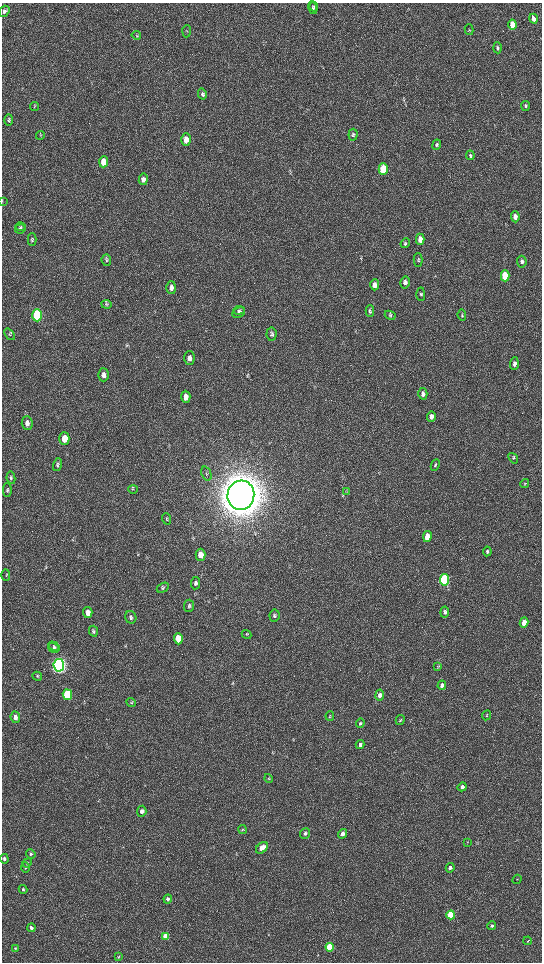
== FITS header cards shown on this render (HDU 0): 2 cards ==
NAXIS1  =                 1080 / length of data axis 1
NAXIS2  =                 1920 / length of data axis 2

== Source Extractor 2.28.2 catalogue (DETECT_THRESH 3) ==
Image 1080 x 1920 px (HDU 0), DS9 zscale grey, zoomed out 1/2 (1 PNG px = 2 x 2 image px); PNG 544 x 964 px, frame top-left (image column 1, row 1919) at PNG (2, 3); each listed source drawn as its Kron ellipse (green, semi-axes under 4 px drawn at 4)
Background 522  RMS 35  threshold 106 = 3 sigma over >= 5 px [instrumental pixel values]
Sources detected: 126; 7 cannot appear on this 1/2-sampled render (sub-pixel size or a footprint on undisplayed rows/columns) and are neither listed nor drawn; the other 119 listed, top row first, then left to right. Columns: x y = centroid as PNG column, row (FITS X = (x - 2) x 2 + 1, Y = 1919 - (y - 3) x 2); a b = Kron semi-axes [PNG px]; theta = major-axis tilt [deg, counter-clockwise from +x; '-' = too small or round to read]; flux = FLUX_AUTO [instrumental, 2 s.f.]
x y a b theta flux
314 7 5 3 - 8.5e+03
313 8 7 3 -74 1.2e+04
4 11 6 4 53 1.8e+04
533 19 5 3 - 4.7e+04
512 25 5 3 - 1.1e+05
469 30 5 2 - 4.2e+03
187 31 6 2 85 4.8e+03
136 35 5 3 - 6.1e+03
498 48 5 3 - 1.0e+04
202 94 5 4 - 1.4e+04
525 106 5 3 - 1.1e+04
35 107 5 2 - 4.2e+03
9 120 5 4 - 9.6e+03
40 135 4 2 - 5.2e+03
353 135 6 4 83 1.2e+04
186 140 6 5 - 6.4e+04
437 145 5 3 - 1.1e+04
470 155 5 4 - 1.0e+04
104 162 5 4 - 9.8e+04
383 169 6 4 -89 3.7e+05
143 179 6 4 80 3.2e+04
2 201 3 2 - 3.0e+03
515 217 5 4 - 4.5e+04
20 227 5 3 - 9.1e+03
20 229 5 4 - 1.1e+04
420 239 6 4 -89 6.9e+04
32 240 6 4 89 9.5e+03
405 243 5 4 - 9.3e+03
106 260 6 4 -84 1.1e+04
418 260 7 4 90 8.8e+03
522 262 6 4 -82 1.9e+04
505 276 5 4 - 3.2e+05
405 282 6 4 78 2.5e+04
375 285 5 4 - 4.1e+04
171 288 6 5 - 2.9e+04
421 294 7 4 -89 1.1e+04
106 304 5 3 - 8.0e+03
239 310 6 3 5 1.1e+04
370 311 6 4 89 1.2e+04
239 313 7 5 27 1.9e+04
37 315 6 5 - 9.3e+05
390 315 6 3 -27 8.3e+03
462 315 5 3 - 9.1e+03
9 334 6 2 -52 6.8e+03
272 334 6 5 - 1.5e+04
189 358 7 5 89 3.5e+04
514 364 6 4 86 3.0e+04
103 375 6 5 - 3.1e+04
423 394 6 4 87 2.3e+04
186 397 6 4 -89 4.8e+04
431 416 5 4 - 3.0e+04
27 423 7 5 -88 4.0e+04
64 439 6 5 - 1.1e+05
513 458 6 3 -50 8.5e+03
57 465 6 4 76 1.5e+04
435 465 6 3 65 9.1e+03
206 474 7 5 -70 1.1e+04
11 478 6 4 -80 1.2e+04
525 484 4 4 - 6.5e+03
133 489 5 2 - 5.3e+03
7 490 7 4 -90 1.3e+04
347 492 3 2 - 4.4e+03
241 495 15 13 85 2.7e+07
167 519 6 3 -70 8.2e+03
427 536 5 4 - 6.5e+04
487 551 5 3 - 1.1e+04
200 555 6 5 - 7.1e+04
6 575 6 2 -89 5.7e+03
444 580 6 4 81 9.9e+05
196 583 6 4 84 2.0e+04
163 588 6 4 31 1.2e+04
189 606 6 5 - 1.3e+04
88 612 5 4 - 7.7e+04
445 612 5 4 - 1.5e+04
274 615 6 5 - 1.4e+04
131 617 6 5 - 1.7e+04
524 622 5 4 - 7.0e+04
93 631 5 4 - 1.1e+04
247 634 5 4 - 8.4e+03
178 639 5 4 - 2.0e+05
54 646 6 3 -31 1.1e+04
54 648 6 3 -33 1.2e+04
59 665 6 5 - 3.7e+06
438 666 4 4 - 6.2e+03
37 676 5 4 - 7.3e+03
442 685 5 3 - 1.7e+04
67 695 5 4 - 4.1e+05
380 695 5 4 - 2.5e+04
131 703 5 4 - 8.7e+03
486 715 5 3 - 6.4e+03
330 716 5 3 - 6.9e+03
15 717 6 4 -83 3.4e+04
400 720 5 3 - 7.9e+03
360 723 5 4 - 1.1e+04
360 745 4 3 - 1.7e+04
268 779 4 3 - 6.0e+03
462 787 5 4 - 2.2e+04
142 811 5 4 - 2.7e+04
243 830 4 3 - 6.8e+03
305 833 5 5 - 1.5e+04
343 834 5 4 - 3.5e+04
468 842 3 2 - 4.4e+03
262 848 7 4 42 6.2e+04
31 854 5 4 - 1.1e+04
4 859 5 4 - 1.7e+04
27 863 5 4 - 9.3e+03
25 867 5 4 - 1.1e+04
450 868 5 4 - 1.9e+04
517 879 5 2 - 4.1e+03
23 889 4 3 - 1.2e+04
168 899 4 4 - 2.2e+04
451 915 4 4 - 6.0e+05
492 926 4 4 - 1.5e+04
31 928 4 3 - 2.6e+04
166 936 4 4 - 1.1e+05
528 941 4 2 - 5.8e+03
330 947 4 4 - 4.6e+05
15 948 3 3 - 6.1e+03
118 957 4 3 - 6.9e+03
At the frame edge (FLAGS 8, measured only in part): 1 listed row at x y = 2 201
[7 sub-pixel or undisplayed-footprint detections neither listed nor drawn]